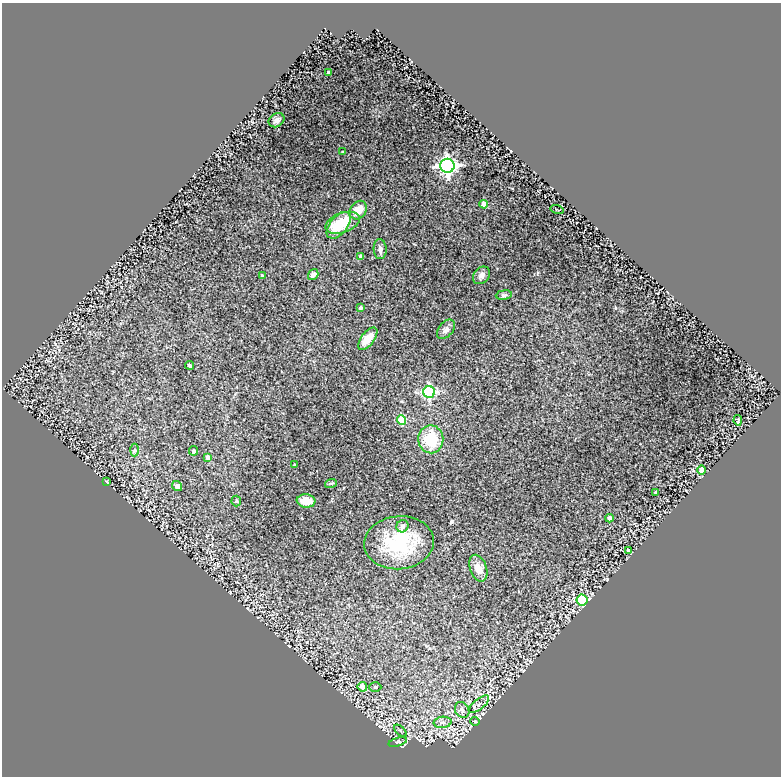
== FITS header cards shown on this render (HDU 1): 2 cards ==
NAXIS1  =                  779
NAXIS2  =                  774

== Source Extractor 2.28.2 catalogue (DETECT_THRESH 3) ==
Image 779 x 774 px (HDU 1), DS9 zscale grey, 1 PNG px = 1 image px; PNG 783 x 778 px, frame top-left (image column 1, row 774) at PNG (2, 3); each listed source drawn as its Kron ellipse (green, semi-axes under 4 px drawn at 4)
Background 0.21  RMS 0.03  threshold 0.0895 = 3 sigma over >= 5 px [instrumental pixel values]
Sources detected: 48; all 48 listed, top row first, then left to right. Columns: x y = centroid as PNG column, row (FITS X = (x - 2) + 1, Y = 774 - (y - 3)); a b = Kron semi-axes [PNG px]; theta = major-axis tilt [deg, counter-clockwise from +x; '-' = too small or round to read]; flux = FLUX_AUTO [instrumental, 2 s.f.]
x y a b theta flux
328 72 3 2 - 2.2
276 120 8 6 32 6.9
342 152 3 2 - 1.4
447 166 7 7 - 720
484 204 4 4 - 29
358 210 10 8 52 31
557 210 7 2 -15 1.5
343 223 18 10 18 66
339 225 15 8 51 43
380 249 10 6 -87 8.9
361 257 4 4 - 8
313 274 6 5 - 5.8
481 275 10 7 47 8.9
262 276 3 3 - 3
504 295 8 4 7 3.8
360 308 3 3 - 5.8
446 329 11 7 51 7.4
368 339 13 6 53 28
190 365 4 4 - 4.4
429 392 6 6 - 270
402 420 5 4 - 72
738 420 5 3 - 2.9
431 439 14 12 -88 71
134 450 6 4 87 3.2
193 451 5 4 - 3.4
208 457 4 3 - 9.2
294 465 3 3 - 1.9
701 470 4 4 - 17
107 482 3 2 - 1.4
331 483 6 4 17 2.6
177 486 5 5 - 7.1
655 492 3 3 - 3.7
236 501 5 5 - 2.4
306 501 9 6 -6 29
609 518 4 4 - 9.8
402 526 6 6 - 9.6
399 543 35 26 5 140
628 550 3 3 - 1.5
478 568 14 8 -71 20
582 600 5 5 - 220
362 687 5 4 - 21
375 687 6 5 - 3
479 704 12 5 39 9.5
462 710 8 7 - 8.8
475 721 4 3 - 1.4
443 722 9 5 5 6.7
400 731 8 3 -45 2.4
398 742 9 4 17 3